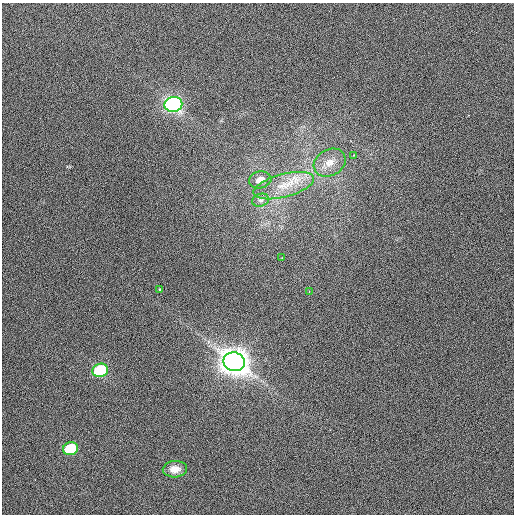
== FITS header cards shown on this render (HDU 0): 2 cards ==
NAXIS1  =                  512 / Axis length
NAXIS2  =                  512 / Axis length

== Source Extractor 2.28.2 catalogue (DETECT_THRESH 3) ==
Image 512 x 512 px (HDU 0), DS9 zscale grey, 1 PNG px = 1 image px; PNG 516 x 516 px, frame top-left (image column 1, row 512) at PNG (2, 3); each listed source drawn as its Kron ellipse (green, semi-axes under 4 px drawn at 4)
Background 417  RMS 1.9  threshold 5.6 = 3 sigma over >= 5 px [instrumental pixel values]
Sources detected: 13; all 13 listed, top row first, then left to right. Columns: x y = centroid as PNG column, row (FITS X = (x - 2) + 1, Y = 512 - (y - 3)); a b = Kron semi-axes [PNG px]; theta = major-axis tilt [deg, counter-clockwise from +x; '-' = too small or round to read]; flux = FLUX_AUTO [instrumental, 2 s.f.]
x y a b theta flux
173 104 9 7 11 39000
354 155 3 3 - 110
330 163 17 13 29 1800
260 180 11 8 12 1200
284 186 31 11 15 3300
261 200 8 6 15 430
282 258 2 2 - 69
160 290 3 3 - 390
309 291 3 2 - 69
234 362 11 9 -12 150000
100 370 8 6 16 13000
70 449 8 6 15 8100
175 469 12 8 3 950